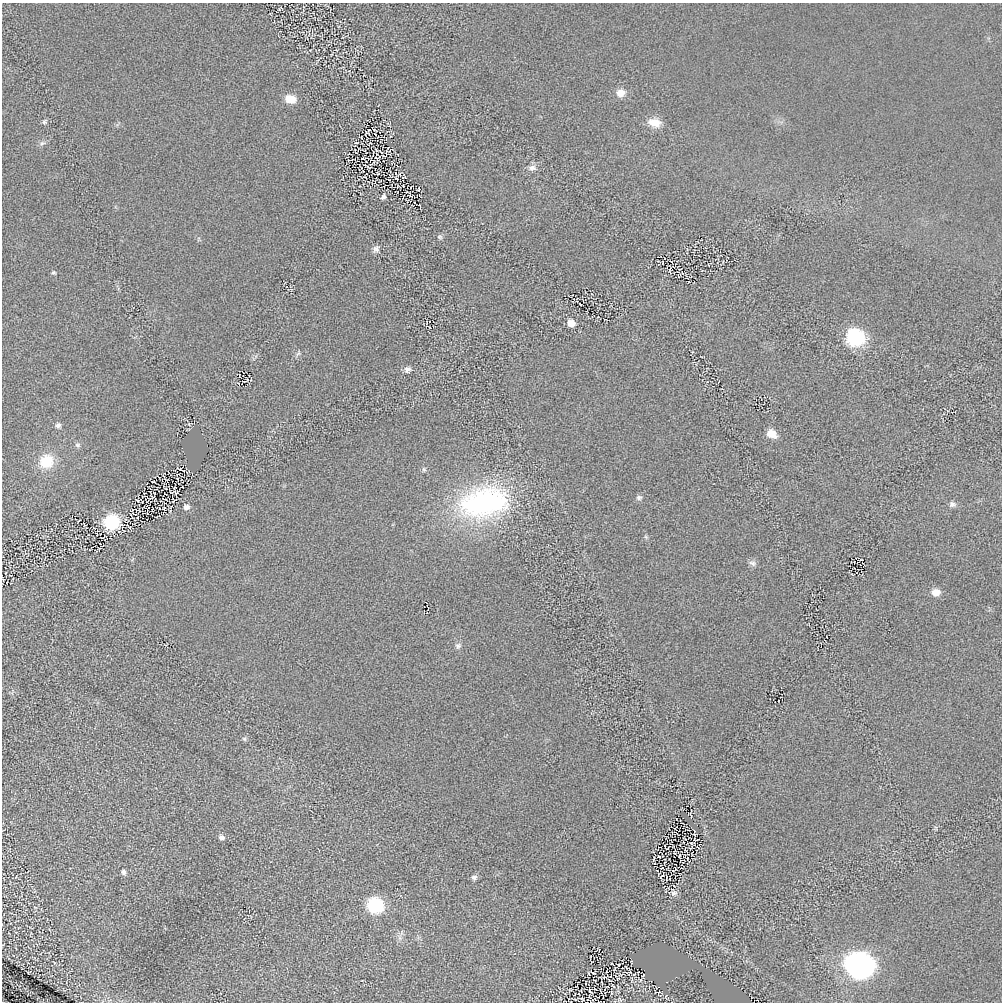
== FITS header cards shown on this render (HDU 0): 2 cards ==
NAXIS1  =                 1000
NAXIS2  =                 1000

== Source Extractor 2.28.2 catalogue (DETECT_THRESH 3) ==
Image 1000 x 1000 px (HDU 0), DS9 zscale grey, 1 PNG px = 1 image px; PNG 1004 x 1004 px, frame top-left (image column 1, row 1000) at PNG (2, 3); no overlay
Background 2.81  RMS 140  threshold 434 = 3 sigma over >= 5 px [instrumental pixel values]
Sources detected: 58; all 58 listed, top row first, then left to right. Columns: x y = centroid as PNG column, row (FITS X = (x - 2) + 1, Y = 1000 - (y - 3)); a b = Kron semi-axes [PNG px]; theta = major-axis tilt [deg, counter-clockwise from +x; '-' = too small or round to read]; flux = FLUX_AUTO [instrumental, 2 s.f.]
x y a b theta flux
621 93 10 9 - 7.9e+04
290 99 13 9 -15 1.1e+05
44 121 7 5 65 1.7e+04
654 122 16 10 -10 1.1e+05
367 133 3 2 - 6.4e+03
375 134 3 2 - 4.0e+03
42 143 8 5 16 2.4e+04
381 152 3 2 - 6.0e+03
362 158 4 2 - 4.7e+03
532 168 10 8 7 4.3e+04
400 174 2 2 - 5.8e+03
404 177 5 2 - 6.9e+03
419 189 3 2 - 7.7e+03
383 197 5 4 - 2.5e+04
440 237 7 5 -21 1.7e+04
376 249 9 8 - 3.4e+04
53 272 5 4 - 1.4e+04
571 323 6 5 - 1.1e+05
429 327 4 2 - 5.5e+03
855 337 10 9 - 1.5e+06
407 370 9 7 21 3.5e+04
58 425 7 6 - 2.6e+04
771 434 9 7 -25 1.4e+05
77 445 7 6 - 2.1e+04
46 461 15 13 41 2.5e+05
424 469 6 5 - 1.6e+04
178 479 3 2 - 5.1e+03
153 482 3 2 - 6.6e+03
174 488 3 2 - 5.6e+03
639 497 8 7 - 2.4e+04
137 500 3 2 - 7.0e+03
484 502 68 39 12 1.6e+06
952 504 8 7 - 3.0e+04
186 507 7 6 - 3.9e+04
164 508 3 2 - 7.6e+03
111 522 8 8 - 1.1e+06
646 537 6 4 -71 1.3e+04
752 563 11 6 -27 3.1e+04
936 592 8 7 - 1.0e+05
458 646 8 6 9 2.7e+04
244 739 7 5 -30 1.5e+04
221 837 6 6 - 3.8e+04
679 855 3 2 - 5.7e+03
659 857 3 2 - 5.7e+03
687 859 3 2 - 6.0e+03
124 872 6 5 - 2.5e+04
662 876 6 2 53 8.3e+03
474 877 8 6 2 2.8e+04
674 893 10 6 -13 3.1e+04
375 905 9 8 - 1.2e+06
860 965 11 10 - 8.5e+06
593 973 3 2 - 5.8e+03
643 975 8 4 36 9.6e+03
601 982 3 2 - 5.9e+03
590 991 5 2 - 1.2e+04
611 993 4 2 - 6.2e+03
575 999 3 2 - 6.6e+03
582 999 6 4 -42 1.2e+04